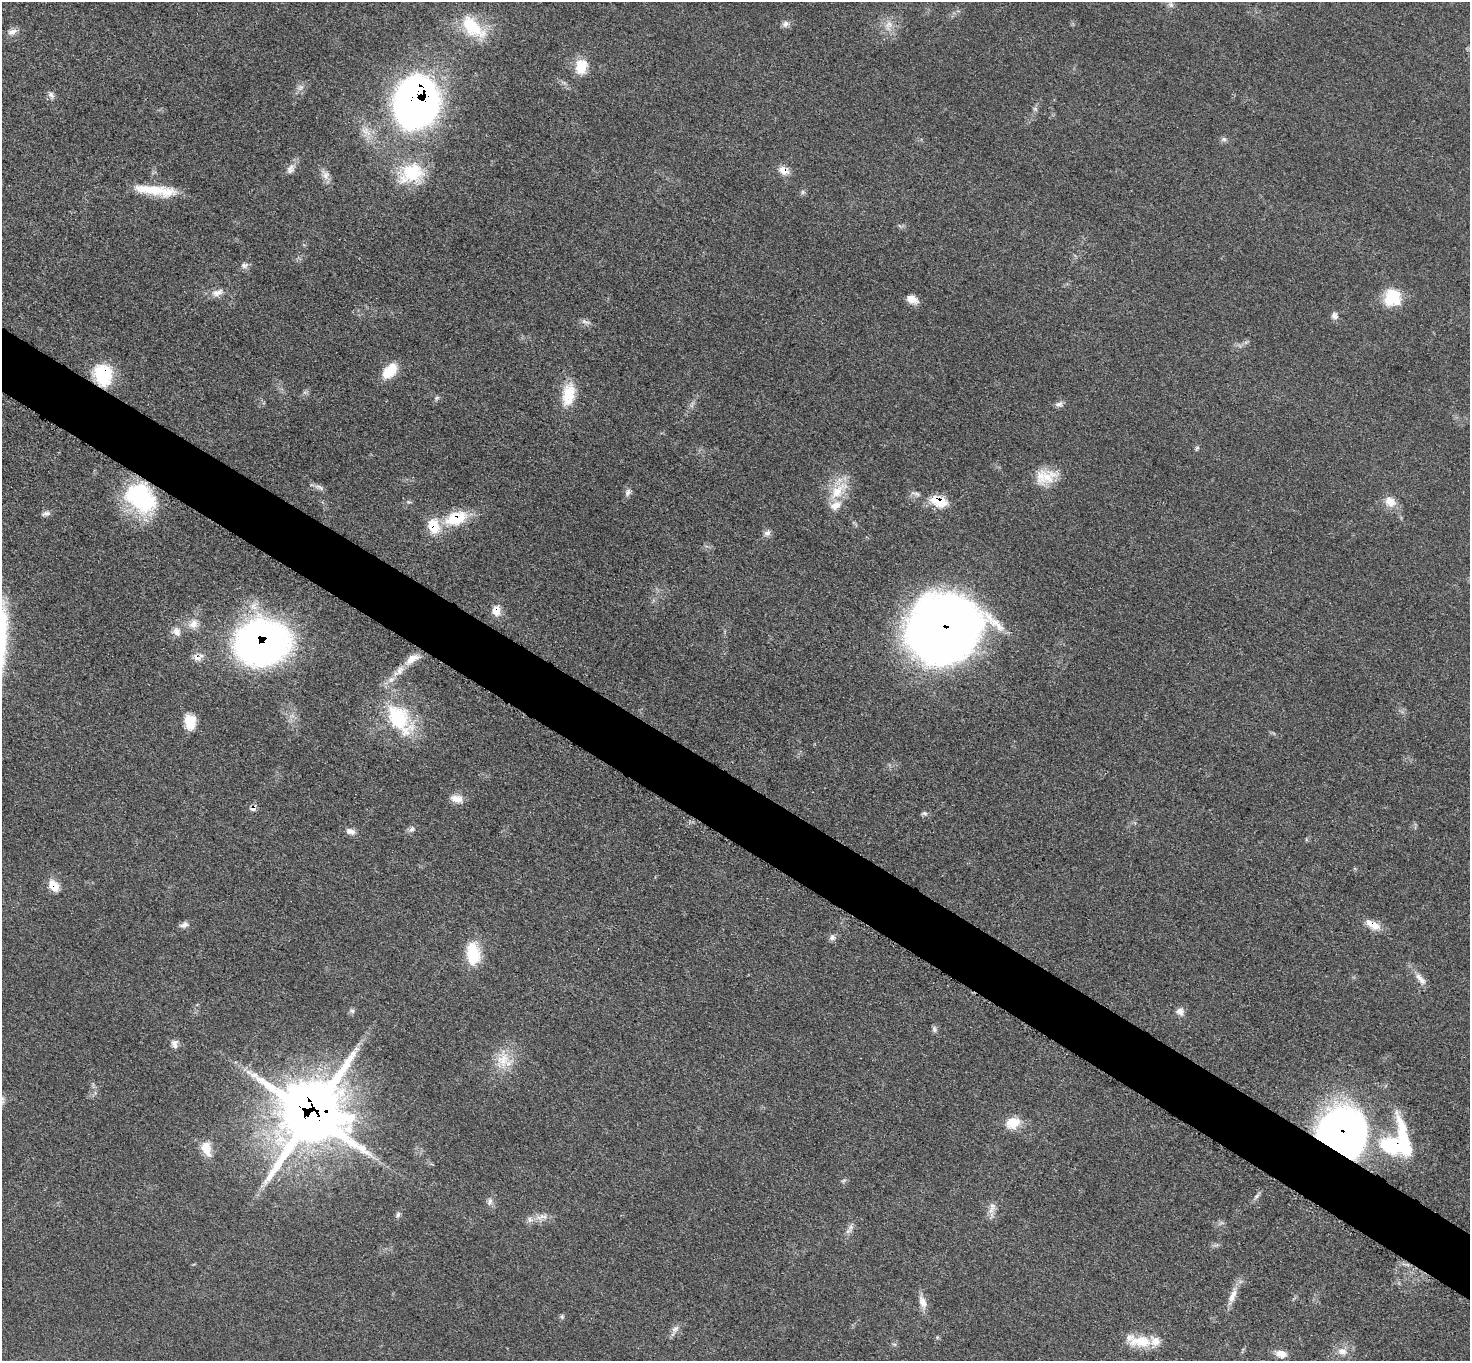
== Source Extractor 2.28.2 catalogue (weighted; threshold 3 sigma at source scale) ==
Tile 6 of 4 x 4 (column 2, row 2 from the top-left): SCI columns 1480-2947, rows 2877-4235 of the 5891 x 5893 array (HDU 1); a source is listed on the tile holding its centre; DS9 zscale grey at full resolution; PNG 1472 x 1363 px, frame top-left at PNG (2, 2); no overlay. Shown black and unused: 5% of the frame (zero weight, under 3 of 5 exposures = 1% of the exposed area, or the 3 px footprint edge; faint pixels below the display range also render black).
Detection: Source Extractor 2.28.2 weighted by HDU 2 'WHT'; one run over the whole footprint, this tile lists its part. Background 0.0484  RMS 0.0051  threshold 0.0231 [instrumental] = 3 sigma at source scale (4.5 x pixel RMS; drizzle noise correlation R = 1.50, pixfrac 1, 0.05/0.05 arcsec/px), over >= 5 px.
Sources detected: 99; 2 too faint to see at this stretch — not listed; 9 inside a brighter listed object's ellipse — not listed separately; the other 88 listed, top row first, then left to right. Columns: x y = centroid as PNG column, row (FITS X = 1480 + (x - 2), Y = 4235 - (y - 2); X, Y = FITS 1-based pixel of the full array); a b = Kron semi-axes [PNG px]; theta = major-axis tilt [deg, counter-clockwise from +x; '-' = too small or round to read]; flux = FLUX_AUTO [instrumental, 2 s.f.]
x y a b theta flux
1171 4 12 8 -85 2.8
786 24 9 7 34 2.4
888 25 18 11 73 6.3
472 27 38 19 -42 25
12 32 14 8 20 3
581 67 20 14 82 11
300 88 10 8 38 2.5
51 95 12 7 -65 2.1
416 102 37 28 81 530
1035 109 7 6 - 1.1
366 131 18 11 -44 6.7
1224 139 8 6 12 1.5
291 169 16 10 59 3.7
784 170 12 9 -23 5.6
411 173 35 26 17 27
325 175 15 10 -68 3.9
150 189 49 12 -4 17
803 192 6 6 - 1.1
245 265 10 7 8 2.1
217 293 17 10 20 4.3
1392 298 21 20 - 17
912 299 14 9 -22 4.6
1334 316 9 8 - 2.3
585 322 15 5 -23 2
1246 342 7 4 18 1.1
390 371 19 12 47 13
103 375 22 18 -77 28
568 394 30 15 81 16
437 398 8 6 43 1.2
1059 404 11 7 10 2.1
1197 448 7 4 44 0.86
1045 477 28 18 11 13
319 487 16 5 -22 2
838 491 34 15 43 15
628 492 11 7 71 2
915 493 15 5 -18 2.1
141 498 41 28 -44 55
938 501 20 11 -21 14
1390 501 15 13 -39 6.6
46 514 13 6 13 1.9
456 518 28 15 18 20
767 533 10 8 36 2.2
496 611 13 10 87 5.9
193 624 16 12 47 5.6
945 629 61 54 25 520
177 631 13 9 -57 3.5
262 643 47 39 11 240
198 657 14 9 21 4
412 659 21 10 33 6.7
391 679 9 7 55 3
398 718 45 30 -45 42
190 722 18 13 -82 9.1
457 799 17 10 -11 5.3
253 808 8 7 - 2.2
924 813 7 6 - 1.2
412 829 10 7 32 1.8
350 831 13 8 -16 3
54 886 16 11 -55 7.1
184 925 11 7 20 2.4
1373 925 21 9 -29 7.2
832 937 9 7 42 2
473 954 28 16 -88 19
1419 977 12 8 -47 3.5
352 1011 7 5 -44 1.2
1180 1011 11 10 - 3
934 1029 9 6 -74 1.4
174 1044 12 8 -85 2.8
503 1060 26 21 48 14
311 1115 25 22 51 3500
1013 1123 18 14 16 10
1343 1132 40 37 -46 360
1393 1145 31 19 -11 39
206 1149 21 12 -73 8.3
843 1181 8 4 31 0.95
1257 1196 13 5 50 1.7
490 1202 11 7 82 2.3
991 1210 15 8 63 3.9
398 1215 8 6 53 1.4
542 1217 21 8 11 4.9
851 1227 10 7 69 2.4
1233 1295 26 9 68 6.4
922 1302 19 9 -72 4.9
562 1317 6 5 - 0.97
675 1329 10 6 12 2
937 1337 5 4 - 0.69
1141 1341 33 14 0 14
1342 1351 14 10 -22 4.7
1281 1354 15 9 -12 4.6
Overlapping masked pixels (flux is a lower limit): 16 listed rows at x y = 416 102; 784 170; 103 375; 141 498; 938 501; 456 518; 496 611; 945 629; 262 643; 198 657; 253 808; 54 886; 1373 925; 311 1115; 1343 1132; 1393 1145
Isophote crosses this tile's border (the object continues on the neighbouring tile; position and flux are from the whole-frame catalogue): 1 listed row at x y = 1171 4